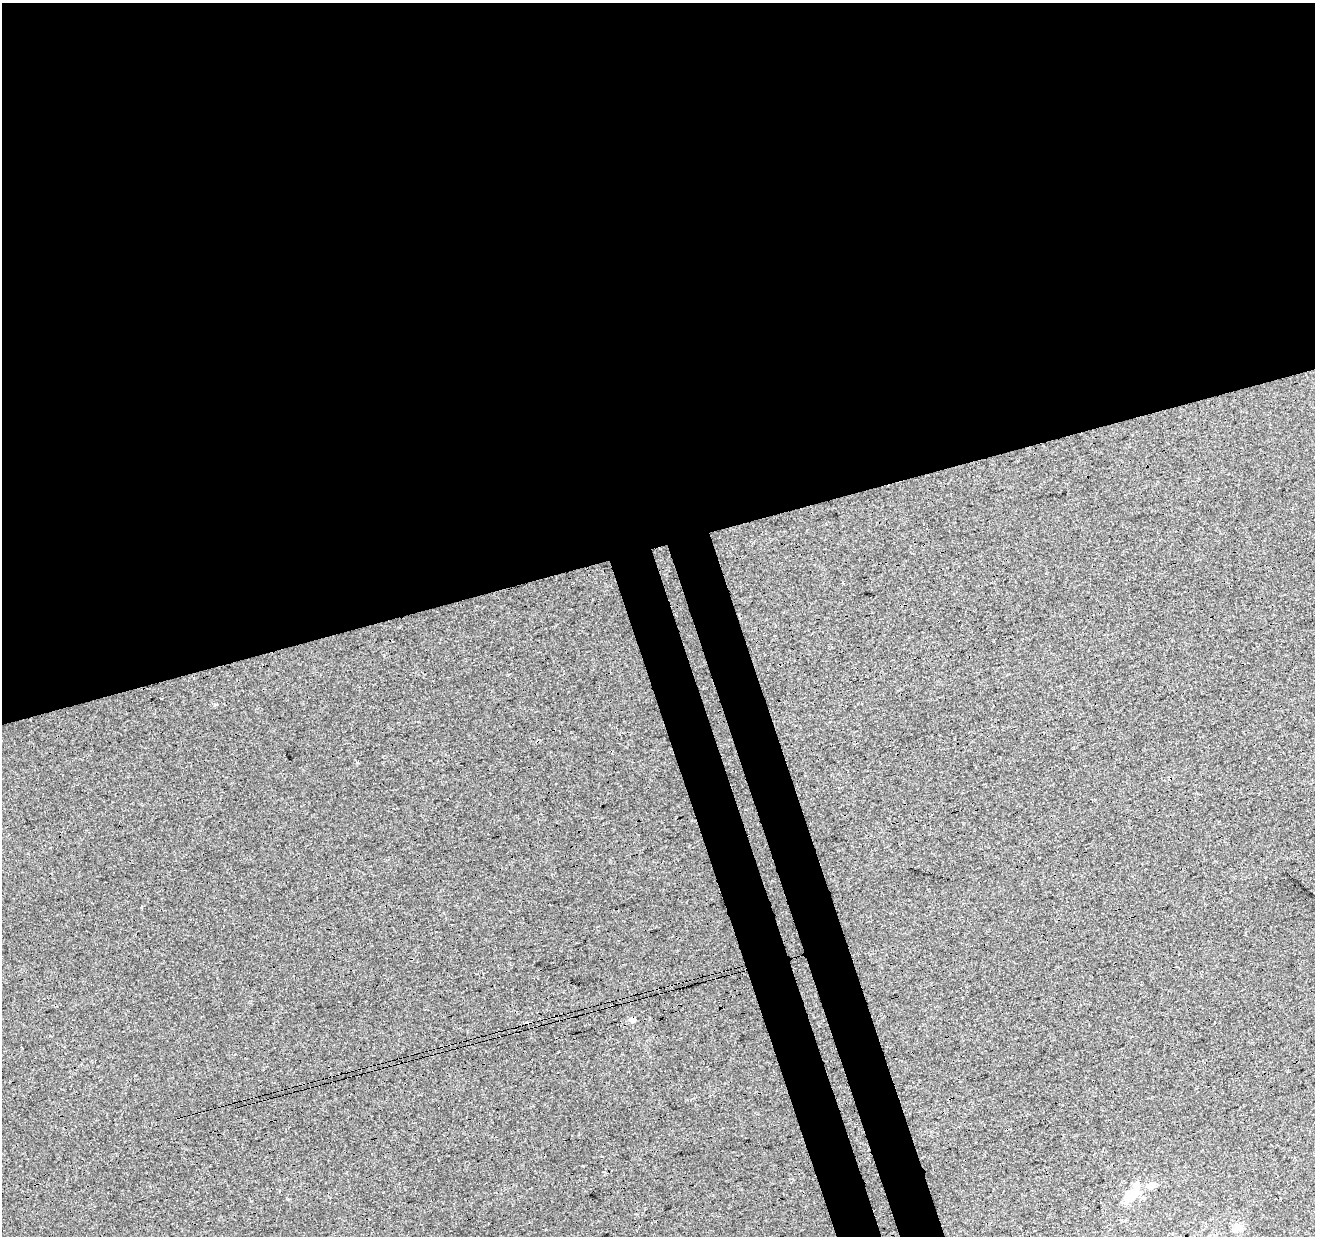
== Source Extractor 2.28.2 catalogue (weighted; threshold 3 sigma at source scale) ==
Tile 2 of 4 x 4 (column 2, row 1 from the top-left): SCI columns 1370-2682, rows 3831-5064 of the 5363 x 5139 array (HDU 1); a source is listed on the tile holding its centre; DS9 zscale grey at full resolution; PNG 1317 x 1238 px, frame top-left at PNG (2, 3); no overlay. Shown black and unused: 48% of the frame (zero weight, under 3 of 4 exposures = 5% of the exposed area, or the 3 px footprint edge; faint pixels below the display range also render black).
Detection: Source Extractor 2.28.2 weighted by HDU 2 'WHT'; one run over the whole footprint, this tile lists its part. Background 0.00135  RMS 0.0036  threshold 0.0163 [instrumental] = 3 sigma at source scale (4.5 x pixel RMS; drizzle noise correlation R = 1.50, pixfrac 1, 0.0396/0.0396 arcsec/px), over >= 5 px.
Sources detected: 6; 1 cosmic-ray / hot-pixel residue — not listed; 1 inside a brighter listed object's ellipse — not listed separately; the other 4 listed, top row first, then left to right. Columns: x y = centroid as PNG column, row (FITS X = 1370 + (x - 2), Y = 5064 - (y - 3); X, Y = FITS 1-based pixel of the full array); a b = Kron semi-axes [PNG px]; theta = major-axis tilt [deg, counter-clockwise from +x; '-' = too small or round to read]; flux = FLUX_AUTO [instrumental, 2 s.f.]
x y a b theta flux
632 1019 5 4 - 2.4
1151 1185 8 7 - 2.8
1131 1194 18 17 - 6.5
1236 1229 14 7 53 2.1
Overlapping masked pixels (flux is a lower limit): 1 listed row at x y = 632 1019